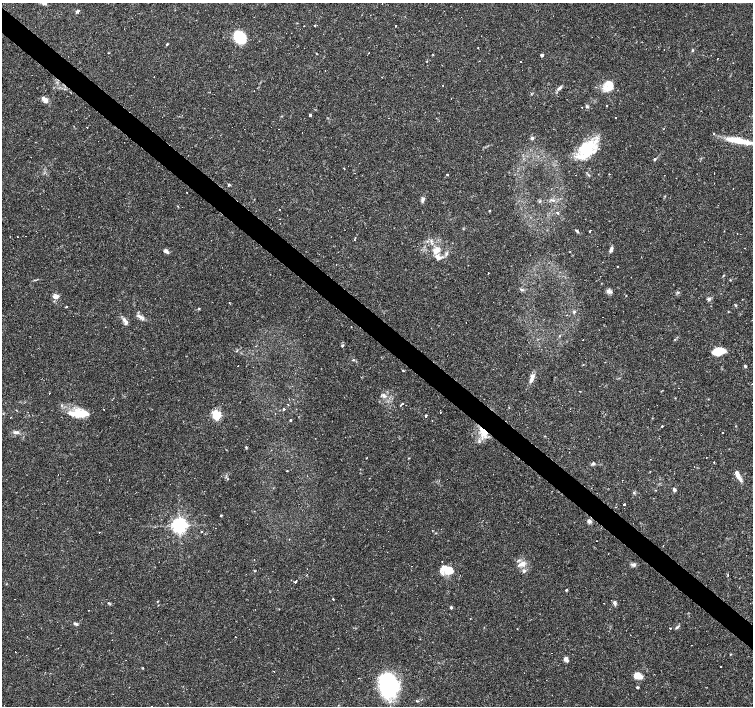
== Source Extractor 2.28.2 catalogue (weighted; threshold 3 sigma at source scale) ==
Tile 11 of 4 x 4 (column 3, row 3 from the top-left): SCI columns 3006-4506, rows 1637-3043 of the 6008 x 6021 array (HDU 1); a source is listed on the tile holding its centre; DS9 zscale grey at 2 x 2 block average (1 PNG px = mean of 2 x 2 image px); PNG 755 x 708 px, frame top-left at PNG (2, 3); no overlay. Shown black and unused: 4% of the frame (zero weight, under 2 of 3 exposures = <1% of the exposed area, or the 3 px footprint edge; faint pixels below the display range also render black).
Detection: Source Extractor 2.28.2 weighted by HDU 2 'WHT'; one run over the whole footprint, this tile lists its part. Background 0.0366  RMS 0.0033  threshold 0.0148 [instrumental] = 3 sigma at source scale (4.5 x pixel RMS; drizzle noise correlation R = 1.50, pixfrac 1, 0.0396/0.0396 arcsec/px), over >= 5 px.
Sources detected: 191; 1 inside a brighter object's white glare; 52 cosmic-ray / hot-pixel residue — not listed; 7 inside a brighter listed object's ellipse — not listed separately; the other 131 listed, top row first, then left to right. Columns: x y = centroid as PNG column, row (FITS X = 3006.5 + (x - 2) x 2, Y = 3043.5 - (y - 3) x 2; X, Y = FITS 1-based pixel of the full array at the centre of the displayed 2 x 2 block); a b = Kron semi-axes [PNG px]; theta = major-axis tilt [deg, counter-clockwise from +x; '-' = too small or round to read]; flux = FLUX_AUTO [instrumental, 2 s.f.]
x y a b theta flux
44 3 7 4 -14 2.2
77 11 5 3 - 1.5
304 26 2 2 - 0.27
395 26 2 2 - 3
240 37 10 7 -54 48
167 44 3 2 - 0.78
692 50 4 3 - 0.8
369 53 2 2 - 1.1
542 55 2 2 - 3.1
718 58 2 2 - 0.26
520 61 2 2 - 0.56
325 70 2 2 - 0.78
559 88 8 4 39 2.2
609 88 17 9 1 9.7
531 93 4 2 - 0.47
683 94 2 2 - 0.44
45 99 9 5 -44 4.3
587 106 5 4 - 1.2
310 115 2 2 - 26
616 117 2 2 - 0.62
532 138 3 2 - 3.7
738 140 32 6 -11 19
98 141 2 2 - 0.37
587 149 25 17 36 32
654 159 4 3 - 0.97
344 169 2 2 - 0.41
714 173 2 2 - 0.42
610 174 2 2 - 0.34
447 175 2 2 - 2.6
575 175 2 2 - 0.54
229 185 4 4 - 0.86
733 188 2 2 - 0.36
423 199 7 4 72 2.3
551 200 4 3 - 1
279 209 2 2 - 1.2
489 211 3 2 - 0.53
557 213 3 2 - 2
576 231 5 3 - 0.94
590 231 2 2 - 11
354 239 2 2 - 0.71
427 241 3 2 - 0.69
431 241 5 3 - 1.3
611 249 7 4 68 2.1
436 250 5 4 - 8.8
166 251 7 4 -40 2.4
446 253 6 3 62 1.7
438 258 7 6 - 3.9
336 265 2 2 - 1.1
618 266 2 2 - 0.54
601 283 2 2 - 0.32
522 290 3 3 - 0.93
609 291 9 4 -18 2.6
678 292 3 2 - 0.68
55 296 8 6 1 3.4
709 299 5 4 - 1.8
736 305 3 3 - 0.71
66 307 3 2 - 0.52
574 312 4 3 - 0.89
728 312 3 2 - 0.39
138 316 7 4 -23 2.4
126 322 8 5 -61 3.1
675 339 3 2 - 0.58
342 345 4 3 - 0.95
718 351 13 6 8 13
353 360 3 3 - 0.73
583 365 2 2 - 0.42
238 366 2 2 - 0.51
745 366 4 3 - 0.97
403 371 4 2 - 0.58
532 378 14 4 73 4.2
49 393 2 2 - 1.1
384 396 7 5 -55 2.9
288 404 2 2 - 2
402 404 2 2 - 3.9
401 405 2 2 - 1.5
104 409 2 2 - 0.3
284 409 3 2 - 1.2
82 414 24 11 -6 14
216 415 3 3 - 81
426 416 3 2 - 4.9
290 420 2 2 - 0.92
432 421 2 2 - 0.63
662 426 2 2 - 2.3
16 432 7 4 -4 2.6
484 432 13 11 -65 14
722 433 2 2 - 2.9
345 437 2 2 - 0.21
246 447 4 3 - 0.74
366 458 2 2 - 0.99
409 458 3 2 - 0.39
714 462 3 2 - 0.51
593 463 4 3 - 1.4
287 470 2 2 - 0.31
737 474 11 4 -66 5
674 490 4 3 - 2
597 493 2 2 - 0.27
634 493 3 3 - 0.77
624 504 2 2 - 3.5
616 507 2 2 - 0.87
221 515 3 2 - 0.74
589 521 4 4 - 3
179 525 4 4 - 350
201 531 3 2 - 0.59
436 533 3 2 - 0.41
596 541 2 2 - 0.41
522 564 12 7 19 5.5
633 565 7 5 -2 2
254 571 3 2 - 0.5
449 571 15 9 14 11
524 571 6 4 33 1.6
295 582 3 2 - 3.3
566 590 3 3 - 0.65
333 599 2 2 - 0.96
158 601 3 2 - 0.41
109 603 6 2 -26 0.96
604 603 2 2 - 0.53
615 603 5 4 - 2
451 607 4 3 - 1.1
76 624 5 3 - 1.5
677 627 6 3 39 1.2
670 628 2 2 - 0.59
517 629 2 2 - 0.31
15 651 2 2 - 1.2
552 653 2 2 - 0.86
730 654 3 2 - 0.45
566 659 6 4 -61 2.7
143 668 3 2 - 0.46
638 676 10 6 -21 8.3
388 686 23 18 -86 80
637 687 2 2 - 1.5
417 701 5 2 - 0.65
Overlapping masked pixels (flux is a lower limit): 1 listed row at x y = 484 432
Isophote crosses this tile's border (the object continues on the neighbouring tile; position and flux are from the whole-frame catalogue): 1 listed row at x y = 44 3
Diffuse or blended objects may show on this block-average render without a row.